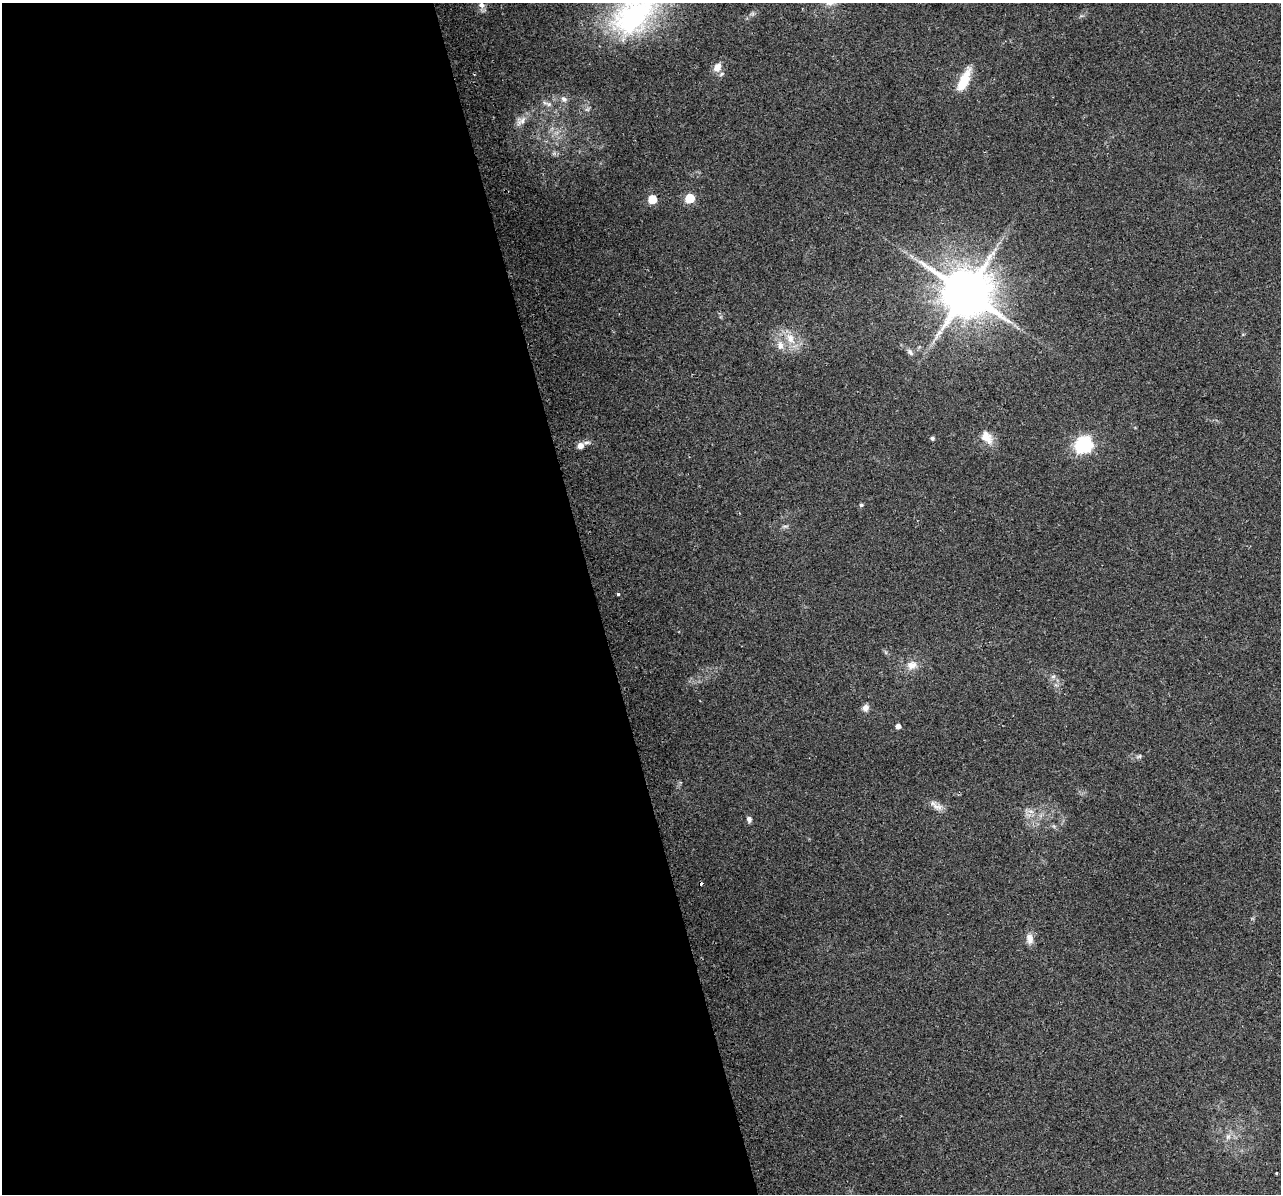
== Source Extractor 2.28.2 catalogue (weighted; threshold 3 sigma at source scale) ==
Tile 9 of 4 x 4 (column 1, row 3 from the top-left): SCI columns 33-1311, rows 1294-2485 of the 5178 x 4923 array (HDU 1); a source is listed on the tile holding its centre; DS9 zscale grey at full resolution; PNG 1283 x 1196 px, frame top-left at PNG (2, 3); no overlay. Shown black and unused: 46% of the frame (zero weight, under 2 of 3 exposures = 2% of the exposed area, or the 3 px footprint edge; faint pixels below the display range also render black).
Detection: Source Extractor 2.28.2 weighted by HDU 2 'WHT'; one run over the whole footprint, this tile lists its part. Background 0.129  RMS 0.012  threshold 0.0524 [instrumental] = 3 sigma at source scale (4.5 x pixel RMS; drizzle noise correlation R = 1.50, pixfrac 1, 0.0396/0.0396 arcsec/px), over >= 5 px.
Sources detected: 40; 1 too faint to see at this stretch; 2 cosmic-ray / hot-pixel residue — not listed; the other 37 listed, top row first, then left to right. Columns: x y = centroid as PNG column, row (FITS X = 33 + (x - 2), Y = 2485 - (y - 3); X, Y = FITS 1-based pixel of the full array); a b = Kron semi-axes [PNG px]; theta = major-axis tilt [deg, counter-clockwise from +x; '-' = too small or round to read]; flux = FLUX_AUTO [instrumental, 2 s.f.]
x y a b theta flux
482 5 9 8 - 5.7
752 14 7 4 18 2.4
633 16 64 42 39 210
717 67 13 10 59 11
964 80 28 10 65 29
564 99 10 7 -30 4.8
549 104 9 6 12 4.3
521 121 16 11 33 9.9
554 153 7 4 72 2
690 198 6 5 - 57
652 199 6 5 - 36
911 256 8 4 -52 3
966 292 15 14 - 5500
790 338 18 12 -61 20
780 345 13 9 -85 11
910 352 11 6 -49 4.1
987 437 19 12 -56 15
932 438 5 5 - 2.3
587 442 11 5 7 3.6
1084 445 7 7 - 310
580 446 7 7 - 7.1
861 505 5 4 - 2
785 526 11 4 5 2.6
618 594 4 3 - 3.4
885 652 7 4 -70 1.8
912 665 15 12 28 13
1053 677 6 6 - 3.1
865 708 8 7 - 6.5
898 726 4 4 - 7.1
1139 756 8 5 29 2.4
937 807 16 9 -21 8.7
1031 811 9 5 -19 5.2
749 819 6 5 - 4.5
1054 826 7 4 -35 2.1
1030 939 14 9 -86 8.7
1228 1136 9 7 74 5
1276 1173 3 2 - 1.3
Isophote crosses this tile's border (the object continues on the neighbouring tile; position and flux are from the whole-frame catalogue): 1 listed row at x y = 633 16